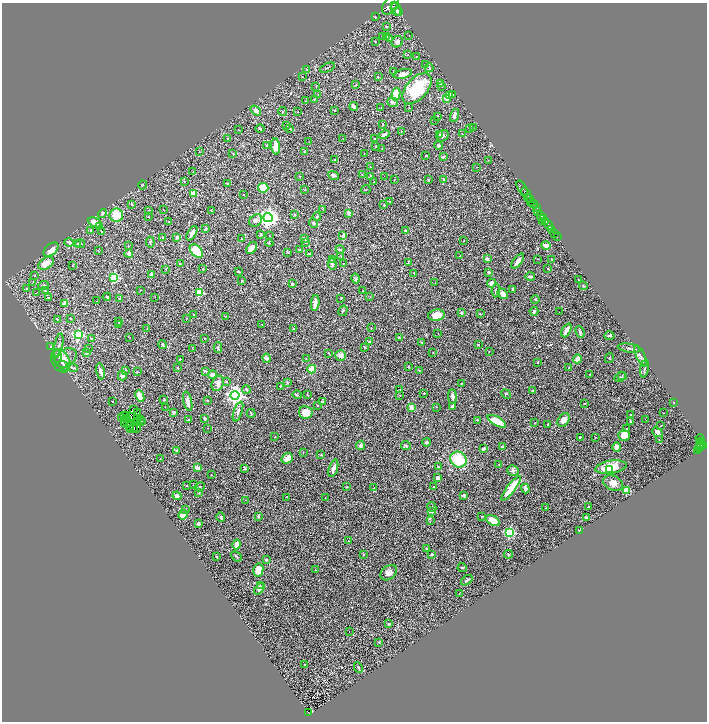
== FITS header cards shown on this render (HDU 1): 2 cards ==
NAXIS1  =                 1410
NAXIS2  =                 1439

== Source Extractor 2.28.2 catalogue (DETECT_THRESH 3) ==
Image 1410 x 1439 px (HDU 1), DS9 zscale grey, zoomed out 1/2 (1 PNG px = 2 x 2 image px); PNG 709 x 724 px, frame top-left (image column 2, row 1438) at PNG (2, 3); each listed source drawn as its Kron ellipse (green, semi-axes under 4 px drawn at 4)
Background 0.562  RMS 0.059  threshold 0.178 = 3 sigma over >= 5 px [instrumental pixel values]
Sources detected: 492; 62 cannot appear on this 1/2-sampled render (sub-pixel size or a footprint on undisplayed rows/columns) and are neither listed nor drawn; the other 430 listed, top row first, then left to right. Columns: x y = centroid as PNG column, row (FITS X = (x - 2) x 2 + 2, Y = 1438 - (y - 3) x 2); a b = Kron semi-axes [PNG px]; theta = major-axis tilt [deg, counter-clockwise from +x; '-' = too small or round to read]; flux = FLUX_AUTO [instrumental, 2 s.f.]
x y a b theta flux
390 5 10 7 50 3300
394 6 2 1 - 2300
396 9 6 5 - 1900
398 11 4 2 - 830
375 17 3 2 - 6.3
386 27 2 2 - 12
409 35 2 1 - 2.9
382 36 2 2 - 5.9
387 37 3 2 - 4
390 38 3 2 - 8
375 41 2 2 - 8.3
397 42 6 5 - 30
407 55 2 1 - 3.8
416 56 2 1 - 2.5
426 64 2 2 - 9.2
327 68 8 2 24 12
429 68 4 2 - 15
307 69 2 2 - 4.3
394 72 2 2 - 2.9
403 74 9 4 13 81
302 77 2 2 - 6.2
378 77 2 2 - 9.6
440 84 3 3 - 12
356 85 2 2 - 6.8
316 86 2 2 - 4.1
442 86 2 2 - 9.7
417 88 18 10 49 560
318 94 2 2 - 3
396 94 6 4 79 190
453 95 2 2 - 7.6
450 96 3 3 - 13
446 98 3 3 - 48
314 100 2 2 - 4.8
306 101 3 2 - 5.5
392 102 5 4 - 20
354 106 4 3 - 33
381 108 2 1 - 3.8
409 108 2 2 - 6.2
256 110 6 4 -35 22
334 110 2 2 - 8.7
283 111 5 3 - 7.4
298 111 2 2 - 2.8
454 115 7 4 71 40
437 116 3 2 - 6.9
435 120 2 1 - 2.9
383 124 2 2 - 9.3
287 125 2 1 - 3
260 128 4 3 - 10
290 128 3 2 - 6
470 128 3 2 - 4.6
473 128 2 1 - 2.8
239 130 2 2 - 4
401 131 2 2 - 4.4
384 134 5 3 - 23
440 134 3 3 - 12
462 134 2 2 - 5
443 136 6 5 - 27
227 138 2 1 - 3.4
343 139 3 2 - 4.4
374 139 2 2 - 9
309 142 3 2 - 4.1
267 145 3 2 - 5.1
438 145 4 3 - 25
276 146 8 4 -83 96
376 146 3 2 - 5.1
382 148 2 2 - 3.2
199 151 2 1 - 3.5
304 151 2 2 - 5.9
233 153 2 1 - 7.2
364 154 2 1 - 2.9
426 156 2 2 - 9.1
443 157 3 2 - 6.8
335 160 3 2 - 8
488 160 3 2 - 3.9
370 167 2 1 - 5.2
477 167 2 1 - 5
193 172 2 1 - 3
333 175 5 3 - 23
362 175 2 2 - 5.9
299 176 3 2 - 4.8
371 176 3 3 - 15
384 176 2 1 - 2.4
443 179 2 2 - 7.7
394 180 2 2 - 3.6
428 180 2 2 - 9.1
184 181 3 2 - 8.7
374 182 2 2 - 7.9
227 183 2 2 - 11
143 185 4 2 - 8
263 188 5 5 - 160
522 188 8 2 -59 650
305 190 2 1 - 3.2
366 190 5 2 - 4.9
526 193 6 2 -53 570
193 194 2 2 - 220
244 195 2 2 - 13
529 199 5 2 - 240
390 201 2 1 - 4.2
530 201 3 2 - 230
533 204 4 3 - 280
132 205 3 2 - 7.8
384 205 2 2 - 13
536 208 3 2 - 140
163 209 2 1 - 5.2
323 209 2 2 - 5
149 210 2 2 - 4.7
211 211 2 2 - 3.8
538 211 4 3 - 320
349 213 2 2 - 96
102 214 5 4 - 16
294 214 3 2 - 6.9
116 215 6 6 - 200
541 215 3 2 - 370
148 217 3 2 - 4.4
317 217 4 3 - 11
268 218 4 4 - 5900
543 218 3 2 - 260
256 220 7 5 40 40
542 221 2 1 - 48
95 222 7 4 -23 86
169 222 2 1 - 4.6
546 222 2 1 - 190
313 223 5 3 - 17
548 225 5 2 - 420
99 227 3 3 - 11
205 229 3 2 - 13
91 230 4 3 - 13
552 230 4 1 - 68
405 231 3 2 - 5.9
102 232 2 2 - 8.5
192 233 8 3 58 53
554 233 2 2 - 50
261 234 4 3 - 11
269 236 2 2 - 5.1
343 236 4 3 - 27
163 237 2 2 - 4.3
177 237 4 3 - 15
557 237 2 1 - 17
305 238 4 3 - 14
241 239 2 1 - 3.2
464 241 2 1 - 6.3
69 242 5 3 - 16
150 242 5 2 - 9.4
306 242 4 4 - 17
269 243 4 3 - 10
78 244 4 3 - 11
80 244 5 2 - 9.3
546 245 4 3 - 58
128 246 2 2 - 4.4
252 248 7 4 56 61
51 249 9 5 42 82
340 249 4 4 - 14
98 250 3 2 - 5.1
299 250 3 2 - 11
196 251 8 5 -44 360
288 252 2 2 - 11
129 253 4 3 - 32
309 254 2 2 - 14
341 256 3 2 - 5
460 256 2 2 - 8.1
487 259 4 3 - 29
537 259 2 1 - 3.2
551 259 2 1 - 3.4
332 260 3 3 - 9.9
518 261 9 3 53 53
46 263 8 5 32 120
344 263 3 2 - 7.3
408 263 2 2 - 6
180 264 2 2 - 10
332 264 6 3 -84 22
72 265 2 1 - 3.1
166 269 2 2 - 8.5
203 269 2 2 - 8.3
548 269 3 2 - 5.8
238 271 2 2 - 20
488 272 3 3 - 20
414 273 2 2 - 8.7
152 274 3 2 - 56
35 275 2 2 - 8.2
114 277 3 3 - 700
530 277 5 2 - 20
355 278 5 4 - 19
578 280 2 2 - 7.6
242 281 3 2 - 7.6
33 282 2 1 - 3.2
435 283 2 1 - 3.4
491 283 4 4 - 31
292 284 3 3 - 18
43 285 5 3 - 15
583 286 4 3 - 11
27 289 2 2 - 11
513 289 3 2 - 11
141 290 2 1 - 3.3
496 290 7 3 84 14
45 291 3 2 - 6.6
363 291 2 1 - 2.8
199 292 3 3 - 370
36 293 2 2 - 3.5
503 294 5 4 - 55
107 297 4 2 - 12
155 297 2 1 - 2.2
370 297 2 2 - 3.6
48 298 2 2 - 8.2
341 298 2 2 - 5.1
120 299 3 3 - 18
535 299 4 1 - 4.5
97 301 2 1 - 2.5
65 303 4 3 - 68
315 303 8 3 84 65
343 311 5 3 - 16
534 311 4 3 - 17
559 312 2 1 - 15
461 313 4 3 - 13
194 314 2 2 - 7
480 314 3 2 - 5.4
436 315 8 5 8 100
226 316 2 2 - 4.4
70 318 2 2 - 8.4
187 318 2 2 - 5.1
57 319 2 2 - 6.4
118 322 2 2 - 5.5
262 324 2 1 - 4.3
118 325 3 2 - 6
371 328 2 1 - 3
147 329 2 1 - 2.8
293 329 2 1 - 6.8
566 330 7 2 63 71
580 332 6 3 -66 17
78 334 4 4 - 1300
438 334 2 1 - 2.9
609 336 5 3 - 17
130 337 2 1 - 2.6
399 337 3 2 - 6.9
92 338 3 2 - 9.4
205 338 2 2 - 6.8
369 342 3 2 - 8.6
421 342 3 2 - 5.1
162 345 4 3 - 19
478 345 3 2 - 5.9
59 346 12 2 78 24
50 347 3 2 - 6
364 347 3 2 - 5.9
88 348 2 2 - 7.8
218 348 5 3 - 12
629 348 11 2 -9 20
192 349 4 1 - 3.9
489 351 2 1 - 5.6
433 352 2 1 - 5.6
87 353 3 3 - 19
329 354 3 2 - 8.9
341 355 5 5 - 54
57 356 6 3 -81 31
641 356 11 4 -65 35
66 358 12 8 37 70
266 358 4 4 - 41
609 358 5 2 - 8
180 359 2 2 - 12
306 359 2 2 - 7.6
577 359 4 3 - 92
61 361 12 9 -60 110
538 362 2 2 - 13
64 366 6 4 -30 36
72 367 6 3 -26 15
408 367 3 2 - 7.7
177 368 3 2 - 7.9
569 368 2 2 - 9.4
312 369 4 3 - 180
645 369 9 2 80 18
100 371 8 4 -79 31
125 371 4 3 - 11
206 371 4 3 - 9.8
419 371 3 3 - 6.7
137 372 2 2 - 8.3
589 374 2 2 - 3.2
122 375 5 4 - 46
212 375 4 4 - 39
622 375 4 1 - 4.5
621 377 6 3 25 14
226 382 2 2 - 10
218 383 8 5 67 53
287 383 3 2 - 6.2
461 383 2 1 - 7.8
280 386 2 2 - 5.8
246 389 4 3 - 14
399 390 2 2 - 4.2
532 391 2 2 - 7.2
424 393 2 2 - 11
506 394 5 3 - 8.5
235 395 4 4 - 3700
297 395 4 2 - 8.9
307 395 2 2 - 4.3
400 395 3 2 - 3.9
140 396 6 4 -66 130
452 397 7 4 -84 31
164 400 3 2 - 6.9
112 401 2 2 - 2.9
188 401 10 4 -77 56
207 401 3 2 - 6.4
322 402 4 4 - 14
674 402 3 2 - 7.1
584 403 3 2 - 4.1
318 406 2 2 - 6.9
165 407 3 2 - 3.7
411 407 4 3 - 78
436 407 2 2 - 5.8
452 407 4 3 - 21
133 410 2 2 - 8.8
173 412 4 3 - 15
238 412 10 3 71 26
306 412 7 6 - 130
138 413 3 2 - 11
251 413 4 2 - 8.6
663 413 2 1 - 3.5
631 415 2 2 - 11
124 416 2 1 - 4
126 416 3 1 - 2.1
131 416 3 1 - 7.2
121 417 3 2 - 28
127 418 2 1 - 3.7
138 419 2 1 - 3.3
205 419 4 2 - 7.9
140 420 3 1 - 6.7
188 420 2 2 - 6.3
477 420 4 2 - 8.2
563 420 7 5 57 74
646 420 2 1 - 3.2
497 421 10 4 -30 170
630 421 3 3 - 9.4
136 422 2 1 - 3.5
141 422 2 1 - 8.8
535 422 3 2 - 4.9
124 423 2 1 - 4.7
128 424 2 1 - 3.6
548 425 3 2 - 9.9
661 426 2 2 - 4.1
129 427 2 1 - 2.7
134 428 2 1 - 3.7
136 428 4 1 - 0.71
208 428 2 1 - 4.9
627 429 2 2 - 26
131 430 2 1 - 3
657 432 5 3 - 62
624 435 6 5 - 130
275 437 2 2 - 6.7
580 437 2 1 - 6.4
595 438 2 2 - 5.1
700 439 4 2 - 100
659 440 3 2 - 6.4
701 441 2 1 - 92
426 442 4 3 - 17
700 443 2 1 - 46
361 445 5 4 - 34
701 445 4 2 - 240
406 446 5 3 - 10
502 446 3 3 - 12
704 446 3 3 - 250
617 447 5 4 - 50
700 447 3 2 - 140
484 448 3 2 - 22
176 450 3 2 - 11
697 451 2 1 - 16
303 452 2 2 - 6.2
321 455 2 2 - 9.1
287 458 6 5 - 62
160 459 2 2 - 4.6
458 459 8 7 - 360
499 464 2 1 - 6.3
438 467 3 2 - 9.1
611 467 16 6 8 280
197 468 2 2 - 170
333 468 9 3 72 51
245 469 4 3 - 10
513 470 6 5 - 26
610 470 3 2 - 64
212 475 2 2 - 4.5
438 478 3 3 - 46
613 483 10 7 -26 70
187 485 2 1 - 6.2
193 485 2 2 - 3.8
200 487 5 3 - 13
347 487 2 2 - 6.4
434 487 2 2 - 6.7
374 488 3 3 - 8.8
511 488 15 3 53 360
525 488 5 3 - 45
627 491 3 2 - 340
199 493 3 2 - 4.7
464 495 4 2 - 13
177 496 4 3 - 41
286 497 2 2 - 3.3
325 497 3 2 - 6.9
245 500 4 2 - 6.1
589 506 2 2 - 15
432 507 5 1 - 5.1
546 508 3 2 - 5.5
185 509 3 2 - 5.8
431 511 3 3 - 49
183 515 5 4 - 100
258 516 4 3 - 11
482 516 2 2 - 5
221 517 4 3 - 13
586 518 3 3 - 22
493 520 7 4 -31 110
430 521 3 2 - 7.7
198 524 3 3 - 22
579 530 2 1 - 9
510 532 3 3 - 860
348 541 2 2 - 4.5
237 545 5 4 - 73
426 548 2 2 - 12
432 554 3 2 - 17
508 554 4 3 - 10
363 555 2 2 - 4.9
236 556 6 2 -42 11
217 557 3 2 - 6.4
266 559 3 2 - 13
462 568 4 2 - 8.3
258 570 6 5 - 110
315 570 2 2 - 4.4
389 573 9 6 39 52
467 580 6 3 38 15
260 585 2 2 - 5.7
259 589 6 3 51 47
459 593 2 1 - 2.7
388 624 4 3 - 11
349 632 2 2 - 12
379 642 3 2 - 6.7
305 664 2 1 - 4.2
358 668 5 2 - 8.4
309 713 4 2 - 110
At the frame edge (FLAGS 8, measured only in part): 1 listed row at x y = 390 5
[62 sub-pixel or undisplayed-footprint detections neither listed nor drawn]